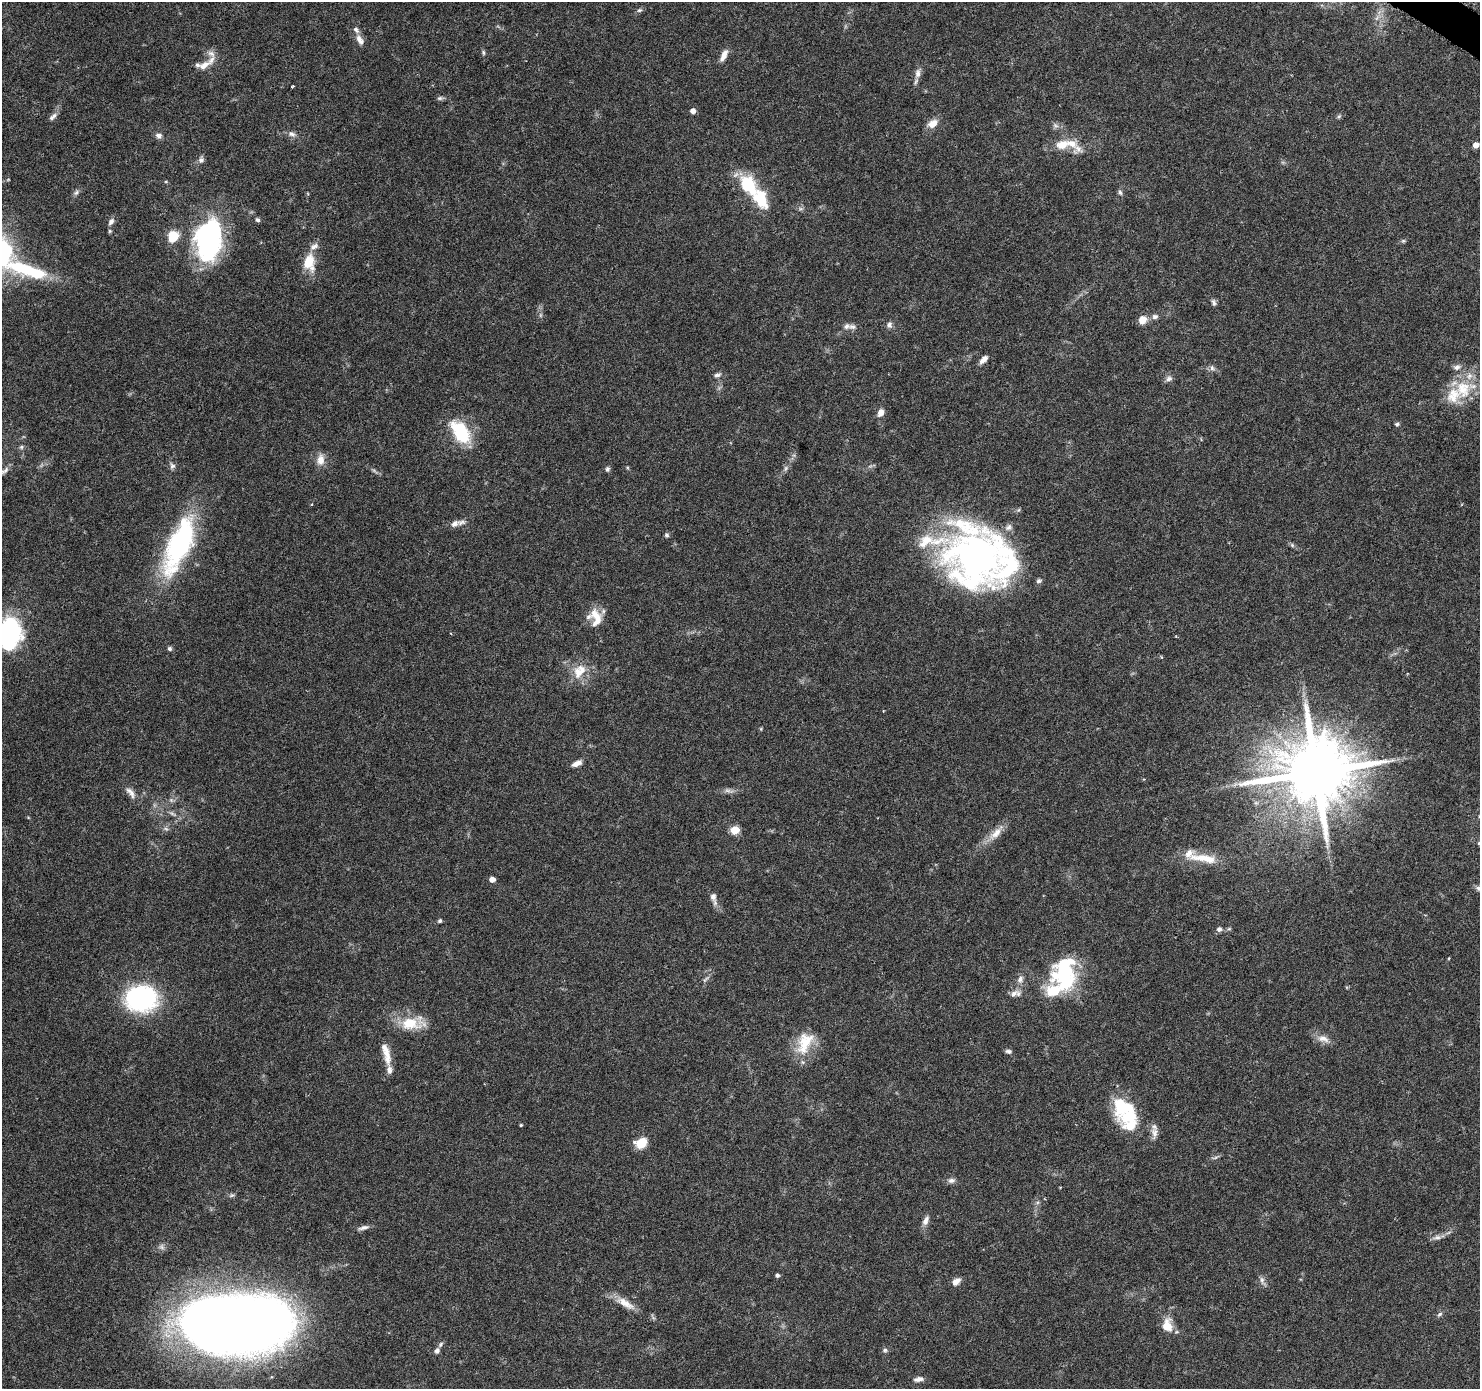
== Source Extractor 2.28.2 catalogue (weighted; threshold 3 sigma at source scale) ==
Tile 10 of 4 x 4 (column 2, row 3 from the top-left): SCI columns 1496-2973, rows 1643-3029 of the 5937 x 5994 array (HDU 1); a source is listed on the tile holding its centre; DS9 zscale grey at full resolution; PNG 1482 x 1391 px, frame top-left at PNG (2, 2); no overlay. Shown black and unused: <1% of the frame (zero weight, under 3 of 6 exposures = <1% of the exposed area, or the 3 px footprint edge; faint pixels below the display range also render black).
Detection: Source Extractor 2.28.2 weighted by HDU 2 'WHT'; one run over the whole footprint, this tile lists its part. Background 0.0521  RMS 0.0026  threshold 0.0105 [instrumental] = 3 sigma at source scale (4.09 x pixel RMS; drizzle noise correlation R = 1.36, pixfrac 0.8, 0.0396/0.0396 arcsec/px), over >= 5 px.
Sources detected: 142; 4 too faint to see at this stretch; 6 inside a brighter object's white glare — not listed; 22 inside a brighter listed object's ellipse — not listed separately; the other 110 listed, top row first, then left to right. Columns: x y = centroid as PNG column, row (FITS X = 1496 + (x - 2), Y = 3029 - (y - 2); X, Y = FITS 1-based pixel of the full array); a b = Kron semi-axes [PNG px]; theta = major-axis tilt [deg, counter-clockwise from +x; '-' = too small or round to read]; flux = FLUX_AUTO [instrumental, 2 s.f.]
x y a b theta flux
639 10 8 5 26 0.56
1377 18 7 4 71 0.58
360 40 14 7 -59 1.7
483 52 7 4 -73 0.44
724 55 15 6 63 1.9
204 65 18 9 32 2.3
918 73 14 8 80 1.4
292 86 4 2 - 0.24
440 98 8 5 14 0.56
693 111 5 4 - 1.6
53 116 13 6 40 1
1339 116 6 5 - 0.43
933 123 13 9 31 2.4
1055 125 8 6 -68 0.69
292 134 10 7 -32 0.99
159 136 8 7 - 0.99
1062 145 19 13 18 4
1476 145 5 4 - 2
201 160 8 7 - 0.85
748 185 22 14 -59 12
76 192 10 6 38 0.69
1120 192 7 5 -72 0.53
257 220 6 5 - 0.51
111 222 9 6 56 0.99
110 231 5 5 - 0.34
173 237 12 9 64 5.6
206 239 47 25 -90 33
1403 241 6 5 - 0.37
4 252 44 30 -89 26
309 262 18 12 -89 5.9
34 272 34 13 -17 13
1214 302 10 5 -68 0.68
1155 317 9 7 13 0.86
1142 320 10 9 - 2.3
889 325 9 7 82 0.87
852 327 13 7 -7 1
984 359 10 6 44 1.5
1212 368 8 7 - 0.76
717 375 9 5 7 0.75
1169 379 9 7 27 0.93
1463 389 28 22 -81 9.5
881 412 8 6 64 1.7
1397 424 6 5 - 0.46
460 432 25 14 -54 14
21 447 5 5 - 0.43
320 460 15 10 84 2.3
172 466 9 7 -74 0.79
786 468 8 5 73 0.61
607 469 7 5 78 0.54
6 470 16 5 50 1.1
461 522 14 7 12 1.3
666 535 6 6 - 0.5
179 545 71 24 67 39
1292 545 7 4 -46 0.48
976 558 69 62 17 97
1039 581 7 6 - 0.56
596 615 20 13 -57 3.7
10 633 33 22 86 29
1176 637 4 3 - 0.2
170 649 6 5 - 0.52
579 671 22 15 55 4.9
761 729 6 3 -72 0.23
577 763 12 6 23 1.6
1316 772 20 17 33 2700
727 790 9 6 -6 0.86
130 792 19 8 -49 1.8
1256 803 6 6 - 0.56
166 829 6 5 - 0.51
735 830 5 5 - 8.6
996 833 28 9 47 3.2
1479 843 6 5 - 0.44
1204 858 44 11 -8 6.4
492 879 5 4 - 1.8
1479 888 11 6 -9 0.85
713 896 12 7 -78 1.3
440 921 5 4 - 0.46
1219 929 7 7 - 0.79
1229 929 6 4 2 0.32
1065 974 33 26 81 24
706 979 14 3 42 0.57
1020 979 10 7 67 1.1
1013 994 16 8 31 1.6
141 998 22 18 2 48
410 1024 28 17 -5 7.1
1323 1039 18 10 -15 2.1
805 1043 33 19 66 7.8
1008 1051 8 5 -11 0.6
386 1053 30 8 -76 3.2
1119 1105 26 13 86 7
521 1125 3 3 - 0.28
1130 1126 18 12 13 4.2
1154 1132 17 8 89 1.6
641 1143 11 8 22 5.6
1215 1158 10 3 15 0.5
951 1180 10 7 6 0.9
231 1195 8 5 8 0.51
926 1221 12 7 65 1.4
363 1228 15 5 13 1.1
1437 1237 14 6 9 1.1
777 1275 4 4 - 0.61
1262 1280 14 6 -73 0.96
956 1281 10 7 39 1.6
625 1303 29 9 -30 3.4
1439 1314 8 5 37 0.55
1167 1326 15 11 -88 4.2
237 1327 91 46 1 380
441 1344 8 5 55 0.53
885 1350 7 5 14 0.53
437 1351 7 5 56 0.81
919 1379 13 6 9 1.1
Isophote crosses this tile's border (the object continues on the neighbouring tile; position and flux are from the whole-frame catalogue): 5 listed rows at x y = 4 252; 6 470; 10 633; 1479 843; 1479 888